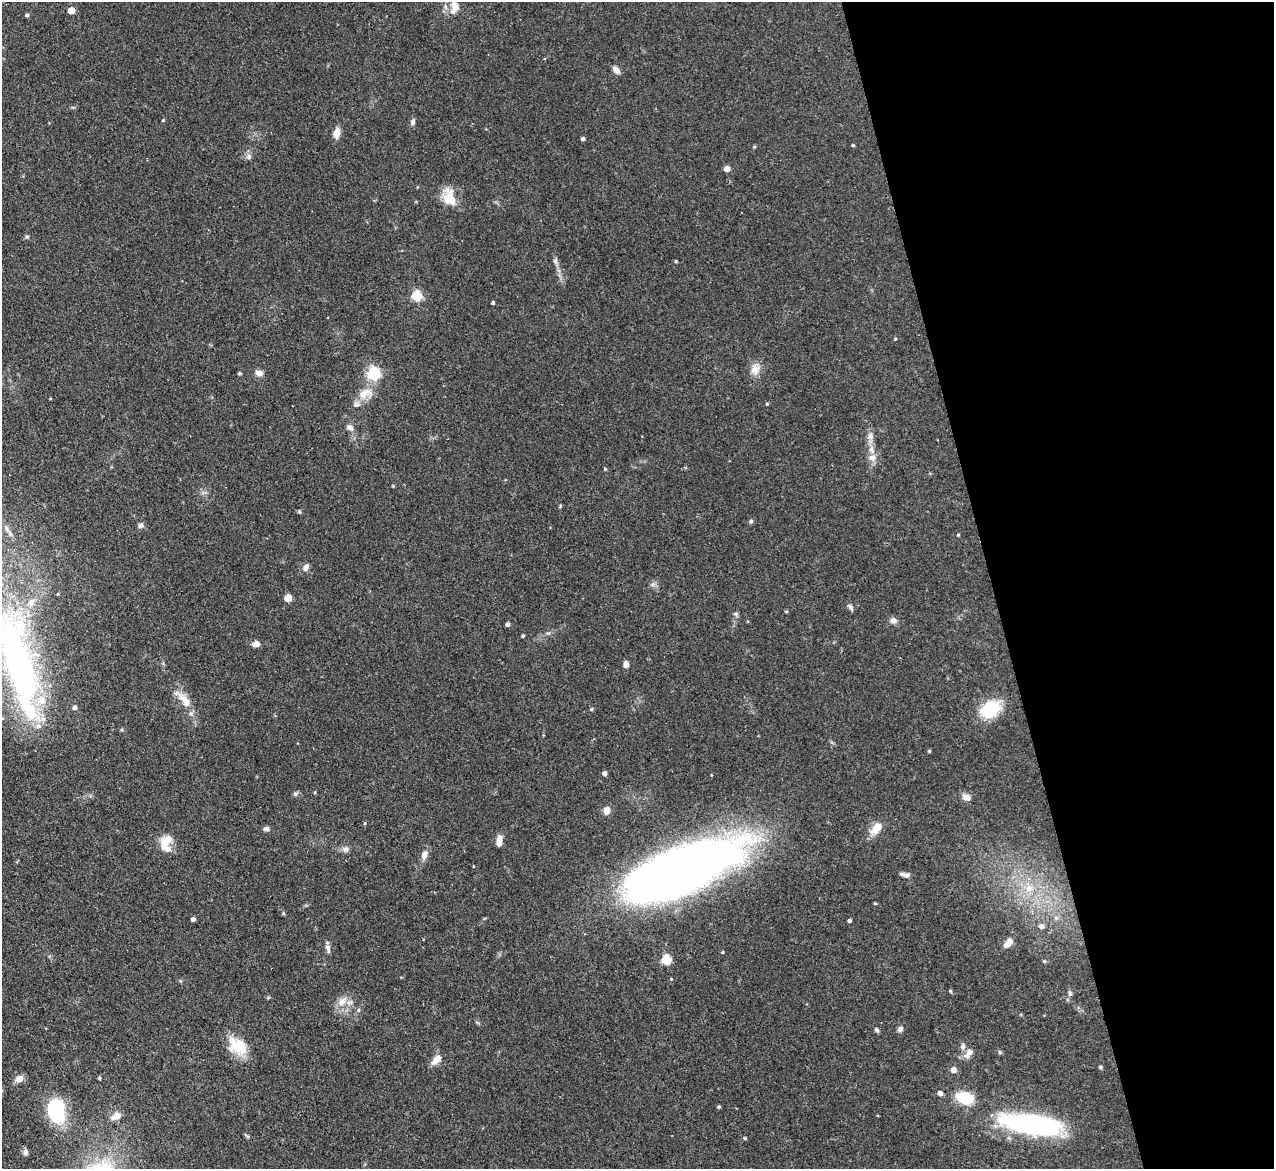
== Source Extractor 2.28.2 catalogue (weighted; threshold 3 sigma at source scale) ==
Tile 12 of 4 x 4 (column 4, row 3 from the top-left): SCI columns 3816-5087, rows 1427-2593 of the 5089 x 5065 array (HDU 1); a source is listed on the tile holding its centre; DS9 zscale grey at full resolution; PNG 1276 x 1171 px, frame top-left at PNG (2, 2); no overlay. Shown black and unused: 22% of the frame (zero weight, under 2 of 3 exposures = <1% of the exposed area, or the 3 px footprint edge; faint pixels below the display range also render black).
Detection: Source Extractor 2.28.2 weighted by HDU 2 'WHT'; one run over the whole footprint, this tile lists its part. Background 0.0886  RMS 0.0061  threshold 0.0274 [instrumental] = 3 sigma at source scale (4.5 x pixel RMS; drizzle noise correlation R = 1.50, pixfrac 1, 0.05/0.05 arcsec/px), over >= 5 px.
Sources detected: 104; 2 inside a brighter object's white glare — not listed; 8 inside a brighter listed object's ellipse — not listed separately; the other 94 listed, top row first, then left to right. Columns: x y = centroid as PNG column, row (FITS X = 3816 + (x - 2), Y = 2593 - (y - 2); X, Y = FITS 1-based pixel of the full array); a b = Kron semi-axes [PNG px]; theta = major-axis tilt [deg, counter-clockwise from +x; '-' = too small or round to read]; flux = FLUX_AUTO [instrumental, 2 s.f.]
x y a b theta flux
456 7 16 10 -70 5.3
71 10 5 4 - 8.7
27 15 4 4 - 0.91
616 70 10 7 -52 2.8
163 120 4 4 - 0.57
413 122 8 5 75 2
337 133 10 6 79 6.5
583 139 4 4 - 1.4
853 145 4 3 - 0.75
249 157 8 7 - 2.2
727 168 5 5 - 4.3
449 198 24 16 -66 11
27 237 5 5 - 1.1
555 261 6 6 - 1.4
676 261 4 3 - 0.68
416 296 5 5 - 45
493 303 3 3 - 0.93
895 339 4 3 - 0.53
755 369 15 12 88 5.6
240 373 4 4 - 0.89
259 373 10 7 -13 3.1
373 373 6 6 - 94
365 393 25 11 23 9
767 404 4 3 - 0.57
350 428 10 7 -24 2.4
870 436 10 6 -81 2.9
871 449 12 7 -78 4.2
605 469 4 4 - 0.61
393 486 4 4 - 0.53
299 512 5 4 - 0.85
751 521 5 4 - 1.3
141 525 7 6 - 2
958 535 5 3 - 0.47
306 567 9 6 60 2.7
288 598 5 5 - 11
850 607 9 5 -57 1.7
736 614 7 5 -6 1.1
893 621 9 8 - 2.5
508 624 4 4 - 1.6
523 636 4 3 - 0.74
256 644 8 6 7 3.8
18 662 140 41 -74 240
626 664 6 5 - 3.1
185 701 25 10 -49 9.5
75 708 5 5 - 2.2
591 709 5 4 - 0.71
990 709 24 17 31 24
929 751 4 4 - 0.62
605 773 5 4 - 2
295 794 6 5 - 1.2
967 797 10 7 -19 3.3
607 810 7 6 - 5.5
364 823 4 4 - 0.83
876 828 16 9 49 8.7
266 829 7 6 - 1.9
166 841 20 13 57 9.1
499 841 11 6 83 4.7
345 849 9 8 - 2.5
424 855 11 7 72 3.8
679 871 112 37 23 600
905 875 12 4 -11 2.3
1029 888 11 10 - 6.5
875 903 5 3 - 0.58
1056 918 5 5 - 1.2
193 919 4 4 - 1.7
849 921 4 4 - 1.1
1041 926 6 5 - 2.9
1008 943 10 6 46 6.3
328 948 12 6 -75 2.3
723 952 4 3 - 0.53
666 960 5 5 - 38
1044 961 5 4 - 0.87
950 991 4 4 - 0.63
1070 993 7 5 -88 1.3
342 1001 14 10 49 6
900 1029 9 6 47 1.8
877 1030 6 4 -56 1.3
237 1046 26 17 -35 16
969 1052 10 9 - 3.9
1000 1052 6 4 -2 0.77
436 1060 16 8 40 5
1100 1067 5 4 - 0.8
953 1070 6 6 - 2.9
99 1078 4 4 - 0.81
19 1079 11 8 31 3.7
940 1093 5 4 - 3
964 1098 16 10 -16 22
719 1107 4 3 - 0.89
57 1110 25 17 -84 44
116 1116 15 9 36 4.3
1028 1123 47 19 -8 92
247 1136 7 4 -36 0.88
745 1138 4 4 - 0.62
25 1152 9 6 -86 1.9
Overlapping masked pixels (flux is a lower limit): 1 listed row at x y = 679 871
Isophote crosses this tile's border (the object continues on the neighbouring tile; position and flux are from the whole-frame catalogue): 1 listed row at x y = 18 662